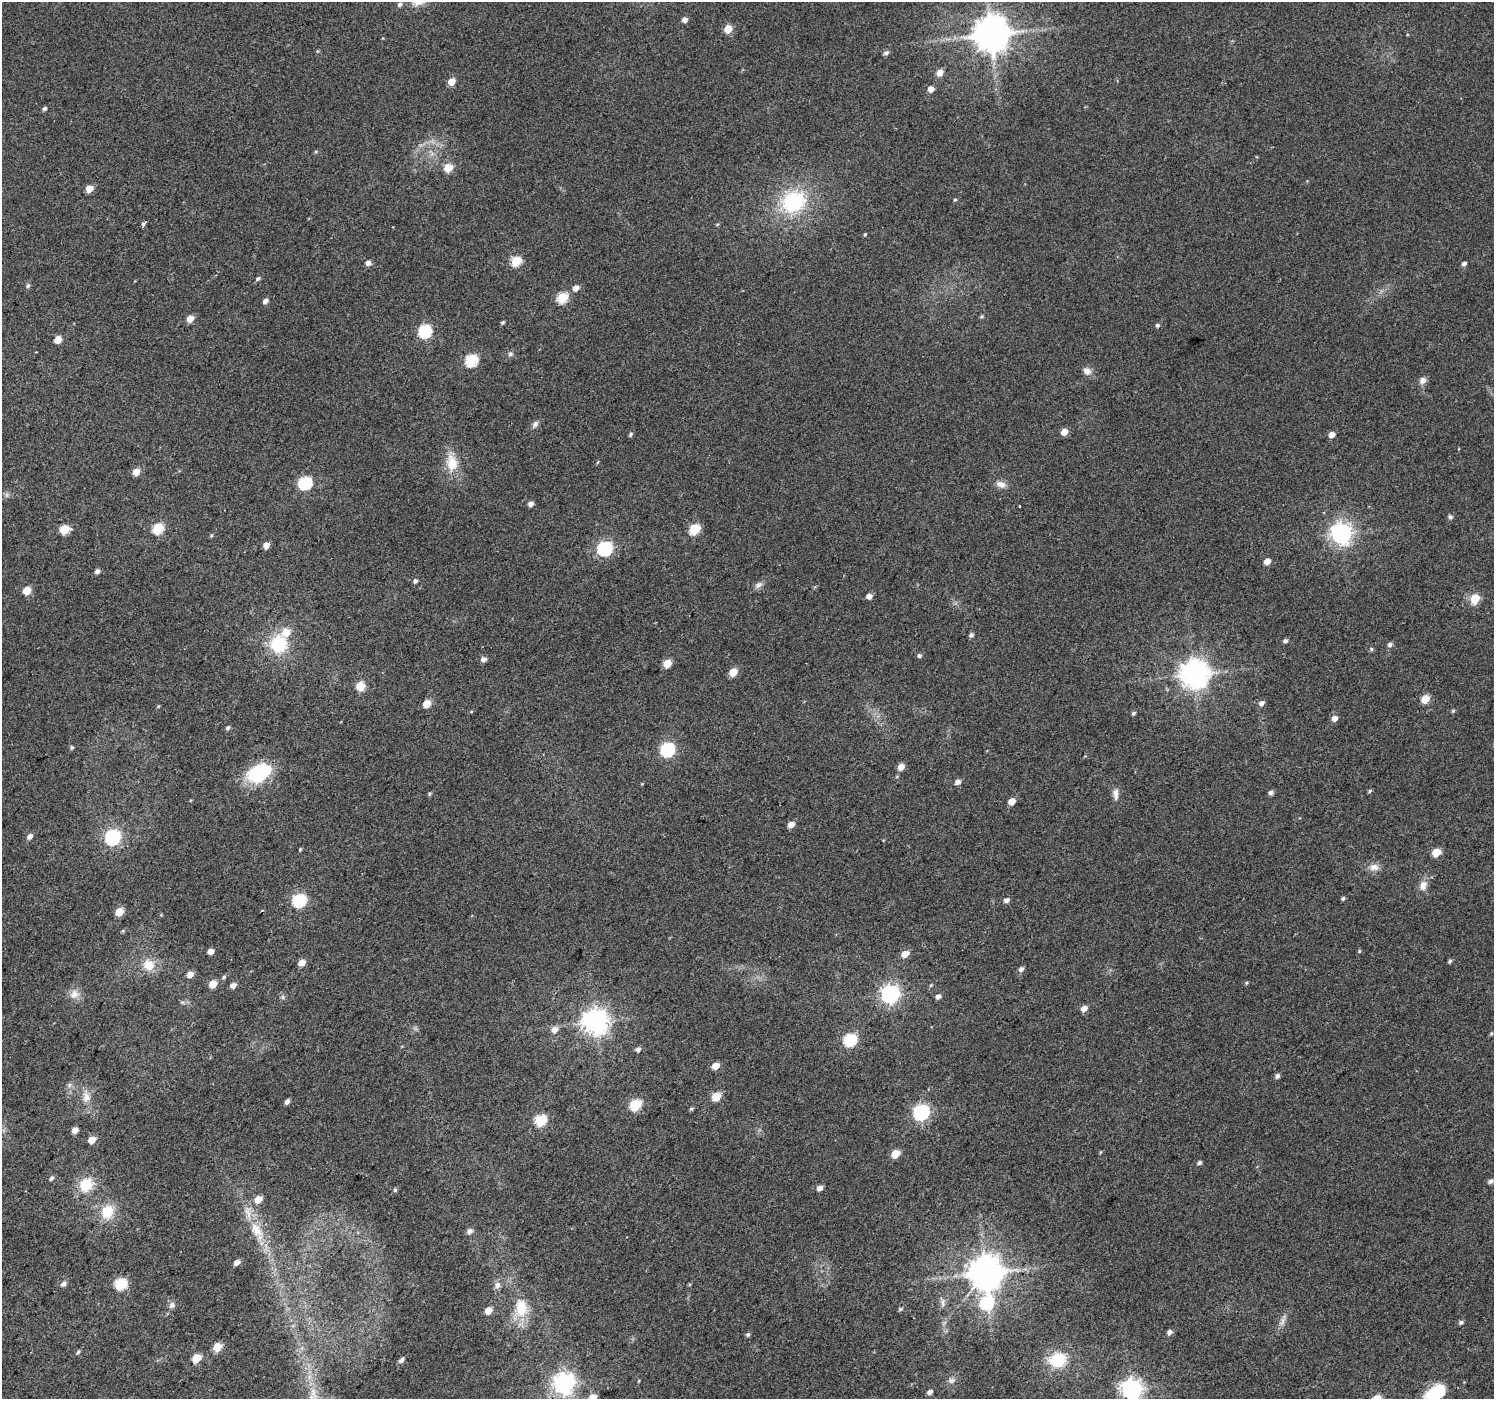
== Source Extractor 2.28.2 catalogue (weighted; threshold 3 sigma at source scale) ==
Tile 7 of 4 x 4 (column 3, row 2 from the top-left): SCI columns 2988-4479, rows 3040-4436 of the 5970 x 6010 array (HDU 1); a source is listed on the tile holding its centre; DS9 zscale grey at full resolution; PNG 1496 x 1401 px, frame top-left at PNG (2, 2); no overlay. Shown black and unused: <1% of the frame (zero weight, under 2 of 3 exposures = <1% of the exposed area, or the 3 px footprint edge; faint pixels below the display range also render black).
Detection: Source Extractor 2.28.2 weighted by HDU 2 'WHT'; one run over the whole footprint, this tile lists its part. Background 0.0472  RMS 0.0081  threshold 0.0366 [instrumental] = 3 sigma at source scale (4.5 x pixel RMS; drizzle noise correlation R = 1.50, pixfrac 1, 0.0396/0.0396 arcsec/px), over >= 5 px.
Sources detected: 174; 1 cosmic-ray / hot-pixel residue — not listed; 2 inside a brighter listed object's ellipse — not listed separately; the other 171 listed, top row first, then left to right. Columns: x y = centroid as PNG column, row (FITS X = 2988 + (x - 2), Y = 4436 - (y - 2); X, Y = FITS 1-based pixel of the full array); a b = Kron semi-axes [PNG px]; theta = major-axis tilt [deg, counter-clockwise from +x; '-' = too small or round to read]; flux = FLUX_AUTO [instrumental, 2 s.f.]
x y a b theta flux
400 4 6 5 - 2.2
684 20 5 5 - 3.9
728 29 5 5 - 17
991 34 11 10 - 2000
317 51 5 4 - 0.83
886 53 6 5 - 2.5
940 73 6 5 - 7.4
451 82 5 5 - 10
931 89 6 5 - 5.8
44 108 5 4 - 1.7
316 151 5 3 - 0.92
448 168 6 5 - 20
89 189 6 5 - 11
955 200 5 4 - 0.98
793 202 32 26 28 65
144 224 4 3 - 9.7
865 234 4 3 - 0.96
516 261 6 5 - 37
368 263 5 5 - 4.2
1464 264 5 5 - 2.6
258 279 6 4 34 1.7
28 286 6 5 - 1.7
576 288 6 5 - 5.2
562 298 6 5 - 41
265 301 5 4 - 3.3
981 316 5 4 - 1.1
190 318 6 5 - 9.3
503 323 4 4 - 1.2
1157 325 5 5 - 1.5
425 331 7 6 - 95
58 339 5 5 - 11
510 354 7 7 - 1.9
471 360 7 6 - 71
1087 371 10 8 -28 5
1423 380 8 7 - 4.4
535 424 11 6 61 2.6
1064 432 6 5 - 7.6
631 434 6 4 54 1.4
1331 434 6 5 - 5.2
452 463 21 14 -81 17
136 472 6 5 - 9.9
305 483 7 6 - 97
1001 484 12 8 -21 5.4
531 504 5 4 - 3.8
1019 506 4 3 - 1.3
1450 517 5 5 - 2
158 528 6 5 - 49
64 529 6 5 - 29
694 529 6 5 - 43
1341 534 8 8 - 490
211 535 5 4 - 1
266 545 5 4 - 7.2
605 548 7 6 - 150
1267 561 5 5 - 7
97 571 5 4 - 3
415 581 6 5 - 1.8
758 585 11 7 32 3.5
27 590 5 5 - 16
869 596 5 5 - 4.5
1475 599 6 6 - 24
971 635 5 4 - 2
1285 641 5 4 - 2
278 644 23 21 63 37
1390 644 6 5 - 2.6
1371 649 5 4 - 1.2
919 656 5 5 - 1.6
483 659 6 5 - 3.6
667 663 6 5 - 16
733 672 6 5 - 14
1194 674 9 9 - 1100
360 686 6 5 - 27
1425 699 6 5 - 17
427 703 5 5 - 15
1261 703 6 5 - 3.3
1453 711 5 4 - 1
1133 713 5 4 - 1.4
1334 718 6 6 - 4.8
228 728 6 5 - 1.7
72 747 5 5 - 1.2
667 750 7 6 - 120
901 767 6 5 - 6.8
259 773 22 14 31 66
958 782 5 5 - 4.5
1370 791 5 4 - 1.2
1271 793 6 5 - 2.9
429 794 6 4 89 1.1
1116 794 16 7 -87 4.6
1012 801 5 5 - 8.5
791 824 6 5 - 6.5
30 836 6 5 - 3.7
112 837 7 6 - 160
300 849 5 4 - 0.82
1436 852 6 5 - 19
1374 867 13 10 5 5.9
1423 885 12 9 77 6.3
1343 898 5 4 - 1.5
299 900 7 6 - 97
1006 900 6 5 - 3.4
119 912 6 5 - 16
211 951 5 4 - 5.6
1359 951 5 4 - 0.89
905 954 6 5 - 9.2
1450 961 5 4 - 1.5
302 963 5 5 - 8.7
149 965 14 13 - 13
1021 969 6 5 - 2.6
190 974 6 5 - 5.6
224 977 6 5 - 1.4
1246 983 5 4 - 0.91
213 984 5 5 - 14
233 985 6 5 - 4.3
74 994 13 11 48 6.6
890 994 7 7 - 340
283 997 6 4 72 1.4
938 997 5 5 - 3.2
1084 1008 6 5 - 5.7
595 1021 8 8 - 830
554 1030 7 6 - 5.7
1491 1034 5 4 - 0.98
850 1040 7 6 - 99
638 1049 5 5 - 2.8
715 1066 6 5 - 11
1277 1076 6 5 - 2.4
69 1085 6 5 - 2
716 1096 6 5 - 19
86 1097 15 10 -80 7.7
287 1102 5 4 - 2.9
635 1105 7 6 - 52
691 1109 5 5 - 1.1
921 1112 7 6 - 190
540 1120 6 6 - 60
75 1130 5 5 - 5.2
92 1140 5 5 - 11
1101 1152 5 3 - 0.71
895 1154 6 5 - 16
1199 1163 5 4 - 1.8
51 1178 6 5 - 1.8
1490 1181 7 5 30 2.6
86 1185 17 15 50 19
819 1188 6 5 - 4
395 1190 5 5 - 1.3
258 1199 6 5 - 11
107 1212 19 15 68 19
256 1230 26 14 -57 20
470 1231 7 6 - 3.2
237 1262 6 5 - 4.2
986 1272 10 9 - 1900
63 1284 6 5 - 3.2
121 1284 6 6 - 77
497 1285 10 8 73 3.6
943 1302 13 4 -90 2.7
987 1302 8 7 - 93
171 1305 9 7 71 3.1
521 1308 24 15 -87 22
900 1309 6 4 16 1.4
488 1311 5 5 - 9.3
1282 1322 14 6 61 4.3
1461 1322 6 5 - 1.9
1169 1332 6 5 - 3.5
748 1334 5 5 - 1.6
217 1347 6 5 - 21
78 1352 5 4 - 1.4
196 1358 6 5 - 21
401 1360 6 4 40 2.5
1057 1360 18 14 14 30
951 1380 8 7 - 3
564 1383 8 7 - 510
1132 1389 8 7 - 460
930 1392 6 5 - 3
1435 1393 21 12 32 42
593 1397 6 5 - 11
Isophote crosses this tile's border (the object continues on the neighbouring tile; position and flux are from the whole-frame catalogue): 3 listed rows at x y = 1132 1389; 1435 1393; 593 1397